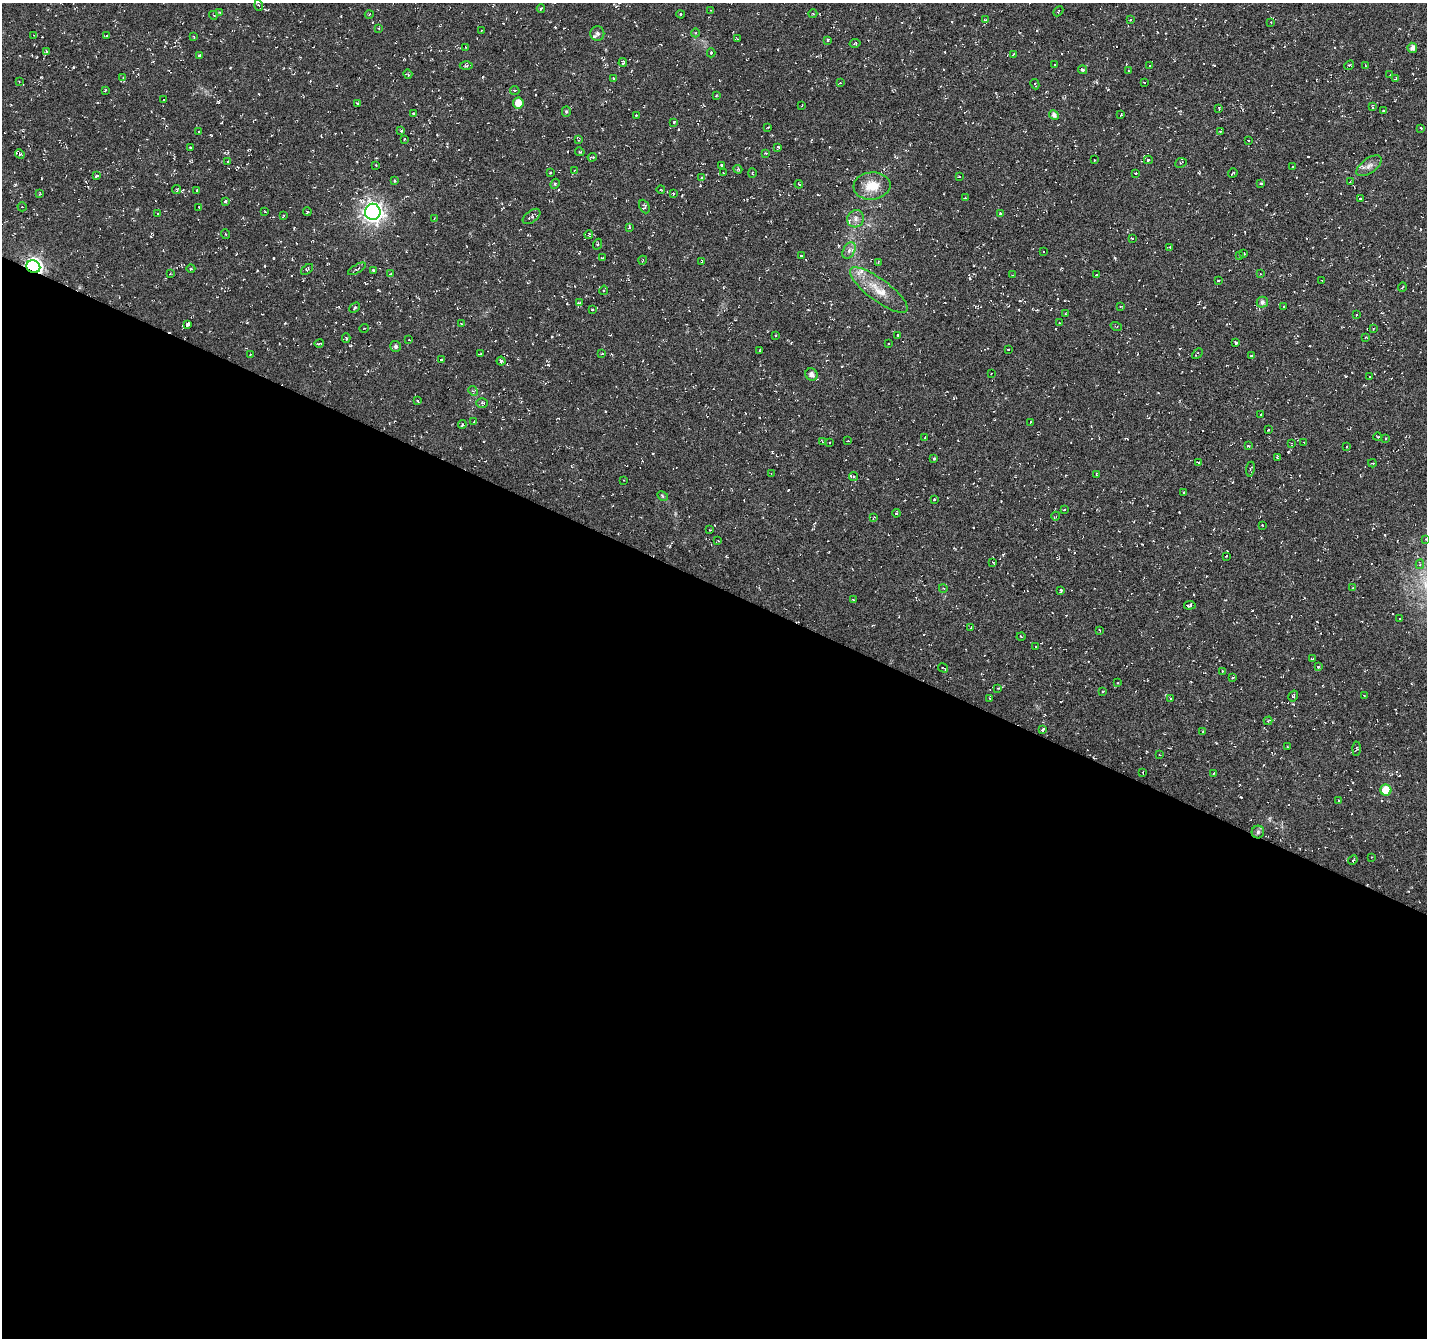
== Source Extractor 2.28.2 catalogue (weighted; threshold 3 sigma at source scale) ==
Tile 14 of 4 x 4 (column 2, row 4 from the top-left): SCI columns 1426-2850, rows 204-1539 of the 5707 x 5815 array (HDU 1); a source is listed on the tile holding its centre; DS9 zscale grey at full resolution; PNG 1429 x 1340 px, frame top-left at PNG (2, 3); each listed source drawn as its Kron ellipse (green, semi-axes under 4 px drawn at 4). Shown black and unused: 56% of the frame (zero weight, under 3 of 6 exposures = <1% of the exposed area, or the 3 px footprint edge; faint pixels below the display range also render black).
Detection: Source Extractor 2.28.2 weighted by HDU 2 'WHT'; one run over the whole footprint, this tile lists its part. Background -0.0234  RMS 0.0038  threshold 0.0154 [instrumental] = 3 sigma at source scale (4.09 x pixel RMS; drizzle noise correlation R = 1.36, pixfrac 0.8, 0.0396/0.0396 arcsec/px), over >= 5 px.
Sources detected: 312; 48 cosmic-ray / hot-pixel residue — neither listed nor drawn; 4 inside a brighter listed object's ellipse — not listed separately; the other 260 listed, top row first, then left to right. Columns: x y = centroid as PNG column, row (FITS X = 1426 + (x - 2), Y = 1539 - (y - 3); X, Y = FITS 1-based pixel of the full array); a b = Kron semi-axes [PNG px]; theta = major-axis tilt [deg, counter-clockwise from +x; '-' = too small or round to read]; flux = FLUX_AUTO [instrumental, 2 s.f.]
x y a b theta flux
259 5 6 3 -74 0.36
541 9 4 3 - 0.59
711 10 3 2 - 0.25
1058 11 6 2 44 0.28
219 12 4 4 - 0.31
813 13 4 3 - 0.37
369 14 4 3 - 0.28
681 14 4 3 - 0.24
213 15 4 3 - 0.29
985 20 3 3 - 0.35
1130 20 4 3 - 0.34
1271 22 2 2 - 0.25
379 28 4 2 - 0.24
482 30 3 2 - 0.23
695 33 4 3 - 0.28
597 34 7 7 - 0.8
33 35 4 3 - 0.3
107 35 4 2 - 0.3
194 37 3 2 - 0.22
737 39 3 2 - 0.38
828 40 4 3 - 0.48
855 43 5 4 - 0.46
466 48 4 2 - 0.23
1412 48 5 5 - 1.6
47 51 3 3 - 0.91
711 53 4 4 - 0.51
1013 54 3 2 - 0.3
200 55 3 3 - 0.61
623 62 4 3 - 0.66
1055 65 3 2 - 0.44
1349 65 5 4 - 0.44
466 66 6 4 -1 0.45
1149 66 3 3 - 0.35
1365 66 4 3 - 0.3
1082 70 4 3 - 0.75
1128 70 3 2 - 0.3
408 74 5 4 - 0.52
1390 75 2 2 - 0.23
123 77 4 2 - 0.27
613 78 3 3 - 0.47
1395 79 4 3 - 0.27
19 82 3 2 - 0.24
1144 82 3 2 - 0.22
840 83 3 3 - 0.31
1035 84 5 2 - 0.31
105 90 4 3 - 0.38
515 91 4 4 - 0.7
716 95 3 2 - 0.31
164 99 3 2 - 0.26
357 103 4 4 - 0.51
518 103 5 5 - 4
802 105 3 2 - 0.26
1372 107 3 2 - 0.45
1219 108 4 3 - 0.37
566 111 5 4 - 0.53
1383 111 4 2 - 0.29
413 113 3 2 - 0.32
636 115 2 2 - 0.29
1054 115 5 4 - 1.5
1121 115 3 2 - 0.34
674 122 4 3 - 0.42
768 127 4 2 - 0.23
1421 128 3 3 - 0.37
401 131 3 3 - 0.55
1220 131 4 3 - 0.5
199 132 3 3 - 0.47
404 139 3 2 - 0.29
578 140 3 3 - 0.31
1248 140 3 2 - 0.33
778 147 3 3 - 0.46
190 148 3 3 - 0.53
580 152 5 3 - 0.39
766 153 4 2 - 0.25
20 154 5 4 - 0.57
592 157 4 2 - 0.46
1094 160 3 2 - 0.2
1148 160 4 3 - 0.62
228 161 3 2 - 0.47
1181 163 6 4 23 0.64
376 165 3 3 - 0.25
722 165 3 3 - 0.49
1293 166 3 2 - 0.29
1369 166 14 7 36 2
738 169 4 3 - 0.39
574 170 4 3 - 0.27
550 173 3 3 - 0.28
723 173 3 2 - 0.28
752 173 4 4 - 0.34
1136 173 3 2 - 0.48
1233 173 5 2 - 0.26
97 175 3 3 - 1
959 177 3 2 - 0.26
702 178 3 3 - 0.5
394 181 3 2 - 0.55
1350 182 4 3 - 0.53
1261 183 3 3 - 0.54
555 184 5 4 - 0.54
799 184 4 3 - 0.31
872 186 18 13 6 6.6
177 189 5 4 - 0.39
197 190 4 3 - 0.46
661 190 4 3 - 0.28
39 194 3 3 - 0.36
673 194 3 3 - 0.38
965 198 3 3 - 0.21
1360 199 3 3 - 0.48
226 201 4 3 - 0.51
644 206 7 5 -64 0.61
22 207 5 4 - 0.38
199 207 3 3 - 0.33
265 212 3 2 - 0.24
307 212 4 4 - 0.42
373 212 8 7 - 200
158 213 3 3 - 0.35
1000 213 3 3 - 0.73
283 216 4 2 - 0.33
532 216 10 5 37 0.9
434 218 4 3 - 0.33
856 219 9 8 - 1.7
629 227 3 3 - 0.29
225 234 5 3 - 0.29
589 235 4 3 - 0.35
1132 238 3 2 - 0.26
598 244 5 3 - 0.4
1170 247 3 2 - 0.57
849 250 9 6 63 1.3
1043 252 3 2 - 0.28
1244 253 3 3 - 0.57
801 256 3 3 - 0.55
1240 256 4 2 - 0.27
602 258 4 2 - 0.25
643 260 4 3 - 0.29
702 261 4 2 - 0.2
878 262 4 2 - 0.3
33 267 7 6 - 130
191 269 4 3 - 0.29
307 269 7 4 40 0.68
357 269 10 3 29 0.56
373 270 3 3 - 0.45
170 274 3 2 - 0.28
390 274 4 2 - 0.26
1260 274 4 2 - 0.24
1012 275 3 2 - 0.3
1096 275 3 3 - 0.43
1322 280 3 2 - 0.21
1218 281 3 2 - 0.31
1402 287 5 2 - 0.27
604 290 4 3 - 0.55
879 290 35 11 -37 7.4
1262 302 5 5 - 1.3
579 303 3 2 - 0.26
1120 307 4 2 - 0.26
1284 307 3 3 - 0.53
355 308 6 3 42 0.45
592 310 3 2 - 0.39
1065 314 3 2 - 0.23
1356 315 3 2 - 0.42
1059 323 3 3 - 0.37
187 324 4 3 - 1.7
461 324 4 3 - 0.33
1116 326 5 3 - 0.54
364 328 5 3 - 0.27
1373 329 3 2 - 0.24
775 335 2 2 - 0.31
898 335 3 2 - 0.33
1365 337 3 3 - 0.28
346 338 4 4 - 0.5
409 340 3 3 - 0.26
319 343 5 3 - 0.65
889 343 3 3 - 0.45
1236 343 3 3 - 0.47
396 346 5 5 - 0.96
1008 349 3 2 - 0.33
760 350 4 2 - 0.26
481 353 3 2 - 0.51
250 354 2 2 - 0.22
602 354 3 2 - 0.36
1197 354 6 3 45 0.51
1251 356 3 2 - 0.48
441 359 3 2 - 0.29
501 361 4 4 - 0.52
991 373 3 2 - 0.2
811 375 6 6 - 1.8
1370 376 2 2 - 0.22
473 391 5 4 - 0.44
418 400 4 3 - 0.55
482 403 6 5 - 0.6
1261 415 3 2 - 0.35
474 422 4 3 - 0.31
1030 422 3 2 - 0.27
462 425 4 2 - 0.44
1268 430 3 3 - 0.39
925 437 3 2 - 0.28
1378 437 4 3 - 0.33
1386 438 3 3 - 0.36
848 441 3 2 - 0.21
822 442 4 2 - 0.34
830 442 2 2 - 0.32
1304 442 3 2 - 0.26
1291 443 4 3 - 0.27
1248 446 3 3 - 0.4
1346 447 3 2 - 0.23
934 458 3 2 - 0.41
1278 458 4 2 - 0.44
1198 462 4 2 - 0.3
1372 463 4 2 - 0.6
1250 469 7 4 82 0.54
772 473 4 2 - 0.27
1097 474 4 3 - 0.45
853 477 4 4 - 0.52
624 480 3 2 - 0.21
1183 492 3 2 - 0.44
663 496 6 4 -29 0.59
934 499 3 2 - 0.5
1064 510 3 3 - 0.45
896 513 4 3 - 0.38
1056 516 4 3 - 0.28
873 518 4 2 - 0.27
1262 525 3 2 - 0.23
710 530 2 2 - 0.24
1426 539 4 4 - 0.3
718 541 3 2 - 0.23
1226 556 3 2 - 0.26
993 562 4 3 - 0.32
1420 564 5 4 - 0.83
1353 587 4 3 - 0.36
943 588 4 3 - 0.26
1061 590 3 3 - 0.52
853 599 3 2 - 0.21
1190 605 6 3 6 1.1
1400 618 2 2 - 0.33
971 627 3 2 - 0.32
1099 630 3 2 - 0.25
1021 636 4 3 - 0.3
1036 647 3 2 - 0.25
1313 659 4 2 - 0.32
1318 667 3 2 - 0.63
943 668 5 2 - 0.47
1223 671 3 3 - 0.34
1233 677 3 2 - 0.39
1118 683 3 3 - 0.77
998 688 3 3 - 0.38
1102 692 3 2 - 0.31
1364 695 3 2 - 0.24
1293 696 6 3 57 0.6
990 698 3 2 - 0.37
1171 698 3 3 - 0.34
1268 721 4 3 - 0.31
1042 730 4 3 - 0.99
1202 732 4 2 - 0.32
1287 746 3 2 - 0.34
1356 749 7 3 87 0.44
1159 755 3 2 - 0.27
1143 773 3 2 - 0.27
1214 773 3 2 - 0.25
1386 790 6 5 - 8.4
1339 800 3 2 - 0.26
1258 832 6 6 - 0.86
1372 857 2 2 - 0.27
1353 860 5 4 - 0.45
Overlapping masked pixels (flux is a lower limit): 1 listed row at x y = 33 267
Isophote crosses this tile's border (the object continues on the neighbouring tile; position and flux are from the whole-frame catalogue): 1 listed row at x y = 1426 539
Unlisted compact peaks at least as high as the median listed source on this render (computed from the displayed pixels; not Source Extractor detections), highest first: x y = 41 77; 15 185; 970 278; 483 77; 1204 307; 772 452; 1252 610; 230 68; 1199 173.